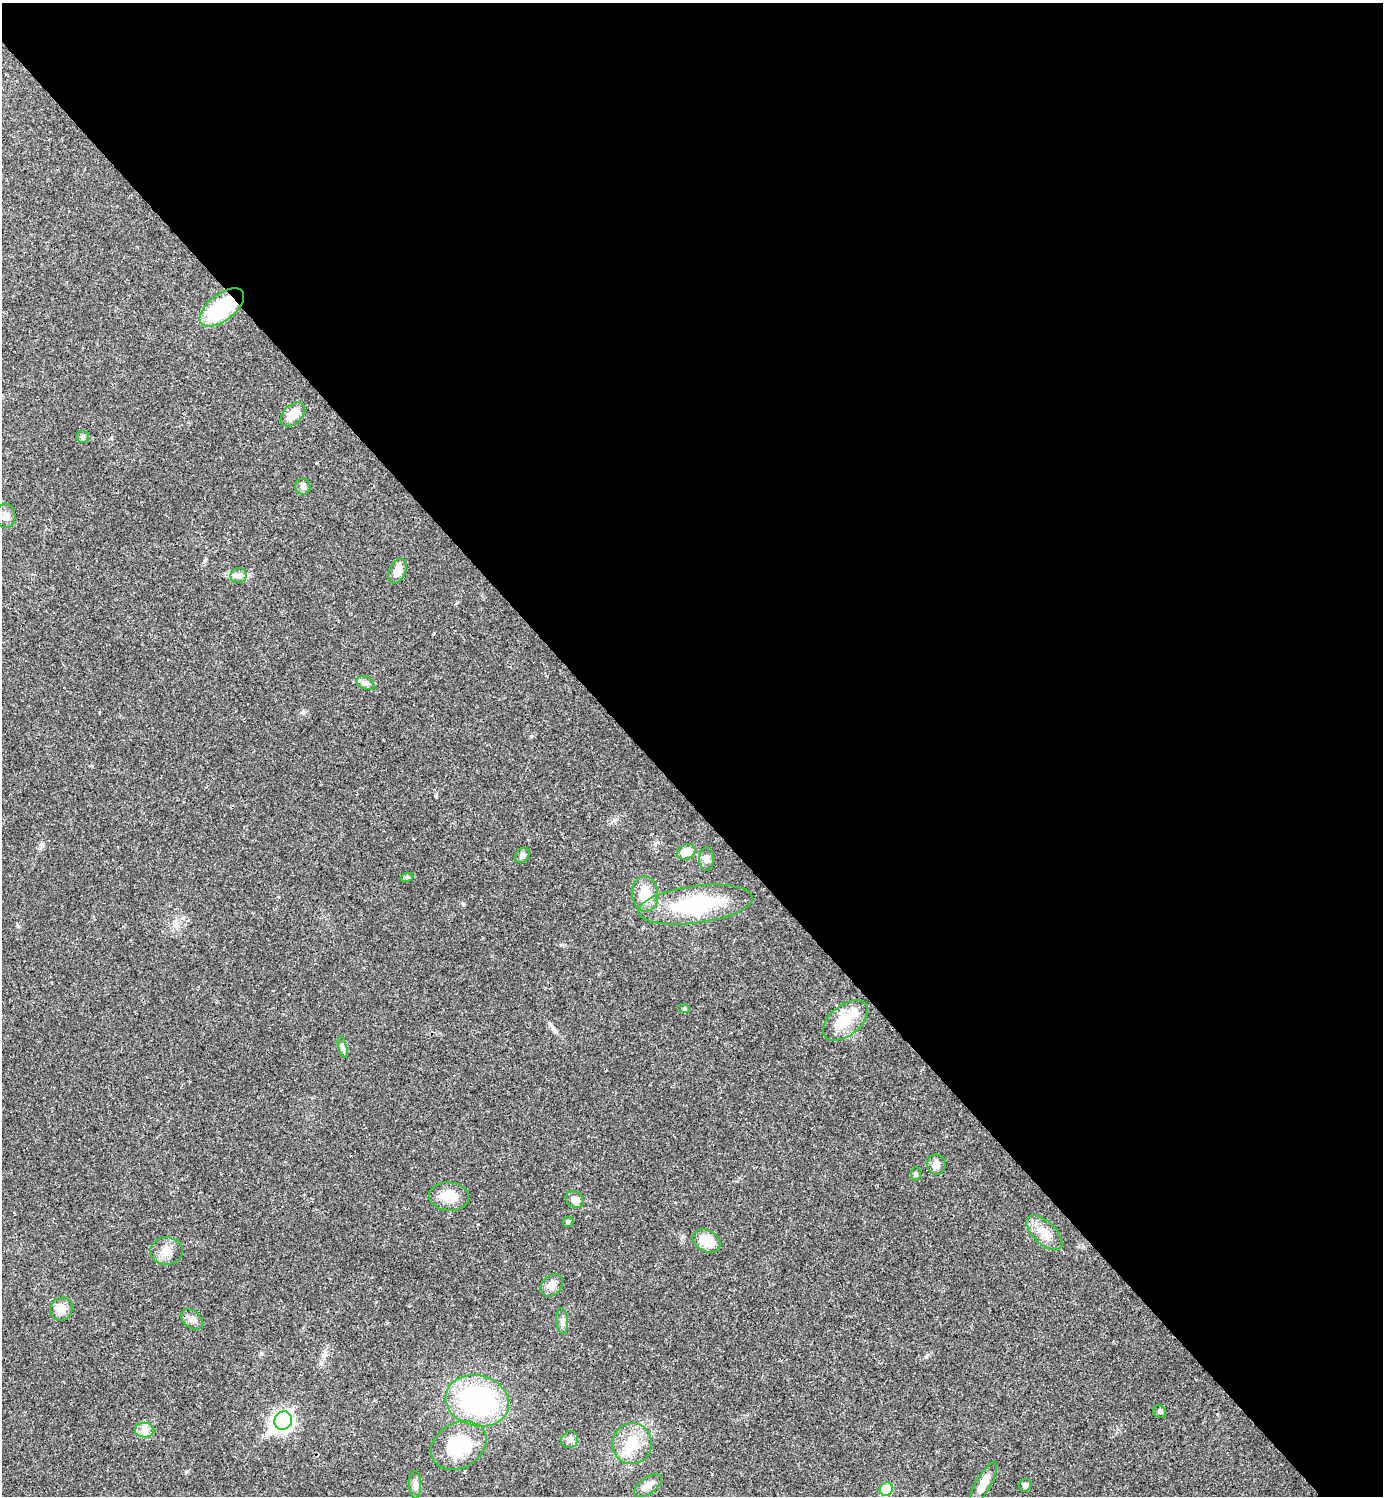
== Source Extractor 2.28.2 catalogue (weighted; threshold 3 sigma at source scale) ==
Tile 3 of 4 x 4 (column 3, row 1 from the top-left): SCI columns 3061-4441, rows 4483-5976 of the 5980 x 5981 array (HDU 1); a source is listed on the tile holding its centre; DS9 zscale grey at full resolution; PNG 1385 x 1498 px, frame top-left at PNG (2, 3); each listed source drawn as its Kron ellipse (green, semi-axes under 4 px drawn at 4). Shown black and unused: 54% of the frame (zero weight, under 3 of 4 exposures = <1% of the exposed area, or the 3 px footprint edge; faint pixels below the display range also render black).
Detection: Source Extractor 2.28.2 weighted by HDU 2 'WHT'; one run over the whole footprint, this tile lists its part. Background 0.0207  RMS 0.0022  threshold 0.00989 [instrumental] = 3 sigma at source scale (4.5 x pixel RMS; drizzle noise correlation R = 1.50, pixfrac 1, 0.05/0.05 arcsec/px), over >= 5 px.
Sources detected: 43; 1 inside a brighter object's white glare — neither listed nor drawn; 1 inside a brighter listed object's ellipse — not listed separately; the other 41 listed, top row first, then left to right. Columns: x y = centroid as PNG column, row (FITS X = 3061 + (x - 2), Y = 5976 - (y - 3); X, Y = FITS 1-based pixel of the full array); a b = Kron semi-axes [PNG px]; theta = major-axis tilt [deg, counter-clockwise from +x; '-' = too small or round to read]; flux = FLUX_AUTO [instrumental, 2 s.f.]
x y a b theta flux
222 307 26 13 37 16
293 414 14 9 45 3.5
82 437 6 6 - 0.58
303 487 8 7 - 0.69
6 516 12 10 -88 1.4
398 571 13 8 67 2.3
239 575 8 7 - 0.86
366 683 9 6 -27 0.73
686 852 9 7 28 3.3
522 855 8 6 51 0.68
706 859 11 7 87 0.91
407 877 6 4 18 0.32
645 894 18 13 -85 4.4
695 905 57 18 7 20
684 1008 6 4 -19 0.26
845 1020 26 15 39 5.8
343 1047 11 3 -75 0.52
936 1165 10 9 - 1.3
916 1174 7 5 87 0.41
449 1196 20 14 -5 4.1
575 1199 9 7 -38 1.2
568 1222 5 5 - 0.36
1044 1233 22 11 -43 3.1
707 1241 15 10 -31 4.3
166 1251 16 13 -2 2.5
552 1285 12 9 46 1.9
61 1309 11 11 - 2.5
192 1319 12 8 -40 1.2
562 1321 13 5 -85 0.82
477 1401 32 25 -15 33
1160 1412 7 6 - 0.46
283 1421 9 8 - 55
145 1430 10 7 -1 1.2
570 1440 9 8 - 0.91
632 1444 20 19 - 5.8
459 1445 29 22 30 12
983 1483 24 7 60 2.8
415 1485 14 6 -89 0.93
1025 1485 6 6 - 0.59
648 1486 16 8 36 1.9
886 1489 7 6 - 6.8
Overlapping masked pixels (flux is a lower limit): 1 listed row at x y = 222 307
Unlisted compact peaks at least as high as the median listed source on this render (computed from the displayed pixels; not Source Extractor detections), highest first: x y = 18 926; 303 712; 261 1353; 531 736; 926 1357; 463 904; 433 634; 614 821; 316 463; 655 843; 387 1323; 553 1028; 40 848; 325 1353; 321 1364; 436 797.